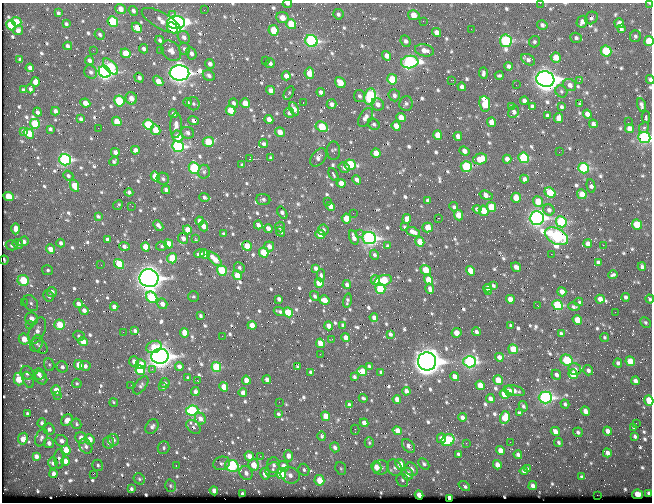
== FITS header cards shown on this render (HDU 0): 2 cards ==
NAXIS1  =                  650 / Width of table row in bytes
NAXIS2  =                  500 / Number of rows in table

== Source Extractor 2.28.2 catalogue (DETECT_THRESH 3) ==
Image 650 x 500 px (HDU 0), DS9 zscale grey, 1 PNG px = 1 image px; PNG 654 x 504 px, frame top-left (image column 1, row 500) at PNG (2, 3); each listed source drawn as its Kron ellipse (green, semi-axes under 4 px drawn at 4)
Background 350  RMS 1.2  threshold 3.52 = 3 sigma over >= 5 px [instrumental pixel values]
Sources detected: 842; of the 842, the 500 brightest by FLUX_AUTO listed and drawn (342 fainter detections omitted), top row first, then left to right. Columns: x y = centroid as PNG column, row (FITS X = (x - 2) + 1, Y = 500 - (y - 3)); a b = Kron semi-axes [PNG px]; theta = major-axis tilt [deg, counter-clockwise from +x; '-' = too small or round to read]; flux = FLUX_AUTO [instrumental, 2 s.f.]
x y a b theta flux
540 3 2 2 - 230
650 3 3 2 - 160
287 4 4 3 - 160
120 9 5 5 - 670
204 10 2 2 - 140
133 11 5 4 - 240
58 13 4 3 - 160
172 14 3 3 - 420
338 14 5 5 - 210
414 15 6 5 - 1000
282 18 6 5 - 840
591 18 7 6 - 200
161 21 21 8 -29 740
423 21 2 2 - 470
16 22 5 4 - 1200
113 22 5 5 - 4200
582 22 6 5 - 420
176 23 9 6 -3 29000
619 23 5 4 - 610
66 24 4 3 - 170
291 24 5 5 - 2000
11 25 5 4 - 4200
542 25 5 4 - 210
137 28 5 4 - 1100
172 28 6 4 -44 1700
471 29 2 2 - 140
621 29 4 4 - 230
18 30 5 4 - 270
274 30 5 5 - 1700
436 32 5 4 - 460
100 34 5 4 - 180
635 36 6 5 - 160
184 37 7 5 -50 340
576 38 6 5 - 180
160 40 4 4 - 190
311 41 6 6 - 15000
405 41 6 4 -65 240
506 41 6 6 - 8900
649 41 5 4 - 1900
534 42 6 5 - 150
68 46 4 4 - 290
144 49 5 4 - 210
184 49 6 5 - 210
93 50 2 2 - 280
160 50 2 2 - 630
424 50 10 6 -10 540
171 51 11 8 -47 530
606 51 5 5 - 3800
126 53 5 4 - 1400
191 53 6 5 - 310
387 56 5 4 - 480
556 57 5 5 - 780
20 60 4 3 - 160
89 60 4 4 - 260
265 60 2 2 - 180
528 60 7 5 -31 270
410 62 8 6 5 18000
270 63 5 4 - 210
210 64 5 4 - 290
509 66 4 4 - 240
110 67 10 5 -49 3600
30 68 4 4 - 300
91 72 7 6 - 240
105 72 6 5 - 27000
179 73 10 7 -2 44000
309 73 6 4 -83 900
483 73 6 3 -86 190
209 75 6 5 - 280
286 76 4 4 - 490
499 76 4 3 - 140
139 78 5 4 - 270
392 79 5 5 - 2500
545 79 9 7 -16 65000
451 80 2 2 - 800
650 80 4 3 - 210
158 81 6 4 -48 810
579 81 3 3 - 130
35 82 5 4 - 650
340 83 6 4 -52 840
516 85 2 2 - 220
570 85 7 5 -36 390
462 87 4 4 - 290
30 89 4 3 - 190
23 90 4 3 - 150
271 90 4 4 - 510
561 91 6 5 - 150
321 92 4 4 - 260
289 93 7 4 61 150
394 95 6 5 - 270
359 96 6 5 - 190
370 97 8 6 81 9200
131 98 6 5 - 640
119 101 5 5 - 4100
524 101 4 4 - 310
187 102 4 4 - 210
85 103 5 4 - 730
234 103 5 4 - 270
245 103 5 4 - 880
303 103 3 2 - 450
406 103 7 6 - 230
193 104 7 6 - 190
332 104 5 4 - 280
378 104 6 6 - 400
485 104 8 5 -81 2100
580 104 4 3 - 130
641 105 7 3 -72 230
532 106 4 4 - 160
511 107 4 3 - 170
561 107 4 3 - 160
294 109 7 4 -63 510
231 110 5 4 - 1800
55 111 4 3 - 290
37 112 4 3 - 240
514 112 6 5 - 380
289 113 5 4 - 200
173 114 4 4 - 250
587 114 4 4 - 500
547 115 4 3 - 190
365 117 10 6 60 360
401 117 5 4 - 800
646 117 6 2 88 160
559 118 5 4 - 640
81 119 4 4 - 170
269 119 5 4 - 640
117 121 5 4 - 1300
193 121 5 4 - 300
491 122 5 4 - 730
628 122 2 2 - 280
35 124 5 5 - 2600
374 124 6 5 - 170
593 124 4 4 - 270
148 125 5 5 - 3800
176 125 12 6 88 590
396 126 5 4 - 750
322 127 6 5 - 2400
98 128 2 2 - 130
629 128 4 4 - 410
644 128 6 4 63 130
50 129 4 3 - 160
156 130 5 4 - 1400
23 131 3 3 - 260
280 132 5 4 - 750
29 133 6 4 -34 1500
187 133 6 5 - 250
438 135 5 4 - 1100
458 136 4 4 - 440
178 137 6 5 - 1400
644 137 6 5 - 17000
208 142 5 5 - 2600
263 144 5 4 - 210
178 146 6 5 - 14000
135 150 4 4 - 400
334 151 9 6 -89 160
464 151 5 4 - 440
115 152 4 4 - 330
559 152 2 2 - 370
376 153 5 4 - 1000
318 157 10 6 51 330
270 158 3 3 - 130
524 158 5 5 - 5100
249 159 3 3 - 2800
480 159 7 5 15 1200
507 159 4 4 - 400
65 160 6 5 - 13000
114 161 5 4 - 160
242 165 4 3 - 130
350 165 6 5 - 4800
466 166 5 5 - 4800
344 167 6 5 - 270
194 168 6 5 - 6700
584 168 5 5 - 6500
204 172 7 6 - 170
333 174 7 3 -64 150
68 176 5 4 - 170
155 177 5 4 - 1400
163 179 6 6 - 210
524 179 4 4 - 320
357 180 5 4 - 300
341 183 4 4 - 710
74 186 6 4 -64 1200
591 186 7 3 -80 230
166 190 4 4 - 300
129 192 4 3 - 220
550 193 6 5 - 2700
582 194 5 4 - 1000
486 195 7 4 -18 550
9 196 5 4 - 1700
204 197 5 3 - 170
516 198 5 4 - 1100
263 199 7 5 -5 220
428 200 4 3 - 210
327 201 2 2 - 180
538 201 5 5 - 1500
118 205 5 3 - 150
132 206 2 2 - 170
331 206 4 4 - 540
454 207 5 3 - 150
491 207 5 4 - 1700
477 209 4 4 - 250
549 210 6 5 - 280
484 211 5 5 - 1400
282 213 7 3 -58 270
353 213 2 2 - 170
458 215 5 4 - 1000
98 216 4 3 - 150
346 218 5 4 - 1600
438 218 2 2 - 130
537 218 7 6 - 26000
407 219 5 4 - 540
200 221 4 4 - 430
561 222 6 5 - 6400
158 225 6 4 -45 300
258 225 4 4 - 350
637 225 5 5 - 2500
203 226 5 4 - 570
280 227 5 4 - 210
405 227 4 3 - 130
268 228 4 4 - 400
427 228 5 5 - 1200
16 229 6 4 -89 580
187 230 4 4 - 960
323 230 5 5 - 210
280 232 5 4 - 190
413 232 7 4 -22 510
224 234 4 3 - 160
320 234 5 4 - 1100
359 234 4 4 - 150
556 236 12 7 -28 16000
183 238 5 5 - 430
195 238 4 3 - 330
354 238 7 4 -71 390
369 238 7 6 - 21000
107 239 4 3 - 240
23 241 6 4 20 310
420 242 5 4 - 1300
61 243 4 3 - 270
18 244 5 4 - 380
168 244 5 4 - 1200
588 244 4 4 - 530
12 245 6 5 - 180
603 245 2 2 - 860
124 246 5 4 - 270
162 246 6 4 -4 140
247 246 5 4 - 1200
269 246 5 5 - 520
387 246 4 3 - 150
145 247 5 4 - 1100
50 249 5 4 - 860
264 252 5 4 - 2100
200 254 5 4 - 310
205 254 5 4 - 890
551 254 2 2 - 990
374 255 5 4 - 180
172 258 5 5 - 2300
214 259 9 4 -44 1000
4 260 4 2 - 140
598 262 4 3 - 220
119 264 5 4 - 2400
101 265 2 2 - 140
516 267 5 4 - 450
642 267 4 3 - 210
239 268 6 5 - 160
316 268 4 4 - 290
48 270 5 5 - 160
426 270 6 4 -37 1800
222 271 5 4 - 3700
470 271 5 4 - 1200
237 275 5 4 - 920
321 275 6 3 90 190
613 275 4 3 - 150
149 278 9 9 - 55000
23 280 6 5 - 3200
375 280 5 4 - 450
383 280 9 5 18 2500
428 280 5 4 - 1300
319 283 5 4 - 2200
347 285 4 4 - 300
493 286 4 3 - 150
487 288 4 4 - 310
380 289 5 5 - 4600
430 289 5 4 - 250
52 292 5 4 - 340
488 292 2 2 - 470
562 292 5 4 - 520
49 296 6 5 - 210
193 296 5 5 - 130
315 296 5 4 - 160
152 297 6 5 - 4500
625 297 4 3 - 220
279 299 4 3 - 230
510 299 5 4 - 850
600 299 5 4 - 510
650 299 4 3 - 140
324 300 5 4 - 810
347 300 7 3 77 170
579 302 4 3 - 170
24 303 3 3 - 130
31 303 9 6 -52 320
78 304 4 4 - 370
162 304 5 5 - 480
558 305 5 5 - 5100
538 306 3 2 - 390
114 307 4 4 - 420
574 307 6 4 -13 140
84 310 5 4 - 340
279 311 5 3 - 160
288 312 5 4 - 2000
615 312 2 2 - 260
200 316 4 3 - 160
374 318 4 4 - 340
32 319 6 6 - 820
577 320 5 4 - 1500
645 322 6 5 - 150
30 325 3 3 - 170
60 325 5 5 - 2000
252 325 4 4 - 660
343 325 4 3 - 180
329 326 4 4 - 590
511 326 4 3 - 130
37 331 14 7 67 660
135 331 3 3 - 190
123 332 2 2 - 340
476 332 4 4 - 210
184 333 5 4 - 1100
457 333 5 4 - 1000
390 334 4 3 - 210
561 334 4 3 - 200
79 336 6 5 - 160
222 336 2 2 - 410
346 337 4 4 - 590
604 337 5 4 - 140
24 339 5 5 - 1200
332 339 2 2 - 350
83 342 5 4 - 930
37 343 8 6 69 240
320 343 5 4 - 1100
40 346 9 6 -45 260
154 347 8 6 25 1300
513 349 5 4 - 2200
320 354 2 2 - 140
160 356 9 7 6 48000
499 357 4 4 - 360
567 360 6 5 - 3800
134 361 5 5 - 310
427 361 9 9 - 83000
630 361 5 4 - 1600
470 362 6 5 - 13000
618 363 4 4 - 220
141 364 5 5 - 920
49 365 6 5 - 150
79 365 5 4 - 930
85 366 5 5 - 240
369 366 4 3 - 140
62 367 6 5 - 280
179 367 4 4 - 370
216 367 5 4 - 3600
298 367 4 3 - 150
152 369 3 3 - 180
575 369 6 6 - 380
140 370 5 4 - 3900
588 370 5 4 - 240
362 371 5 4 - 1500
311 372 4 3 - 220
381 372 4 3 - 140
27 373 7 6 - 380
39 374 6 5 - 380
573 374 5 4 - 1700
556 375 5 5 - 230
354 377 4 3 - 150
455 377 5 4 - 610
41 378 7 5 -53 330
188 378 3 3 - 150
19 379 6 5 - 1800
28 380 8 5 -69 210
246 380 4 4 - 780
267 380 4 4 - 380
498 380 5 4 - 1600
198 381 3 2 - 370
635 381 4 4 - 310
77 383 5 4 - 130
165 383 5 4 - 170
131 385 2 2 - 170
141 385 10 5 54 220
480 385 5 4 - 1100
163 387 3 3 - 130
224 387 5 4 - 1200
56 390 5 5 - 1100
406 391 4 4 - 380
509 391 5 4 - 420
514 391 10 5 -16 360
195 392 4 4 - 240
243 393 4 4 - 440
505 394 5 4 - 2300
58 395 2 2 - 400
363 398 4 3 - 130
545 398 7 6 - 17000
397 399 4 4 - 670
490 399 4 4 - 380
649 400 5 4 - 1700
114 402 4 3 - 130
279 402 2 2 - 210
565 404 4 4 - 210
349 405 3 3 - 150
523 406 5 4 - 170
192 410 6 5 - 7200
585 411 5 4 - 470
27 413 4 4 - 130
519 413 4 3 - 150
278 414 3 3 - 140
326 416 5 4 - 1300
462 417 4 4 - 350
505 417 6 5 - 1400
200 419 6 5 - 450
67 420 6 5 - 690
42 423 5 4 - 210
364 423 4 4 - 460
636 423 2 2 - 150
76 424 5 5 - 160
152 427 8 6 55 280
193 427 8 5 -43 220
634 427 4 3 - 150
49 429 6 5 - 320
355 430 5 2 - 130
397 431 5 4 - 760
555 431 5 4 - 610
608 431 4 4 - 560
578 432 5 4 - 170
322 436 4 4 - 130
635 436 4 3 - 190
41 437 9 5 68 260
81 438 6 5 - 590
442 438 5 4 - 430
23 439 6 4 63 850
89 439 5 5 - 820
113 440 6 5 - 360
448 440 7 5 36 4200
61 441 6 5 - 330
510 442 2 2 - 230
559 442 4 4 - 170
49 443 5 5 - 370
108 443 6 5 - 280
369 443 5 4 - 130
466 443 2 2 - 260
86 446 8 6 -59 270
408 446 8 5 -49 360
335 447 5 4 - 320
164 448 6 6 - 170
66 450 5 4 - 1700
500 451 4 4 - 860
607 453 4 4 - 440
459 454 4 3 - 240
518 455 4 4 - 280
36 456 4 4 - 390
249 456 5 4 - 670
260 456 2 2 - 1100
288 456 5 5 - 570
59 459 9 5 -89 220
65 461 4 4 - 560
53 463 6 4 87 250
222 463 8 6 15 270
400 464 5 4 - 1300
424 464 6 4 -46 200
98 465 5 5 - 150
254 465 6 5 - 1200
274 465 8 6 -86 300
497 465 4 4 - 590
176 466 3 2 - 200
232 466 7 6 - 6600
284 466 5 4 - 870
376 467 5 5 - 780
381 467 8 7 - 420
341 468 7 5 -69 140
395 468 8 6 -60 340
273 469 8 6 53 280
411 469 7 6 - 490
527 469 3 3 - 130
304 470 6 5 - 180
524 471 4 4 - 280
246 473 7 6 - 430
281 473 5 5 - 3600
54 474 4 4 - 390
93 474 3 2 - 240
265 474 6 5 - 950
408 474 6 5 - 670
290 475 10 8 -22 540
581 477 4 3 - 140
139 479 6 5 - 160
319 480 5 5 - 1600
402 480 7 5 -62 190
170 486 6 5 - 150
464 486 6 3 -37 210
533 486 4 4 - 380
131 489 4 3 - 190
214 491 4 4 - 450
242 493 4 3 - 190
649 493 4 3 - 170
638 494 5 4 - 1300
419 495 4 4 - 930
597 495 2 2 - 1500
449 498 4 3 - 710
At the frame edge (FLAGS 8, measured only in part): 8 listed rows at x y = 540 3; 650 3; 287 4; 649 41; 650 80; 644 137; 650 299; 649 400
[342 fainter detections neither listed nor drawn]